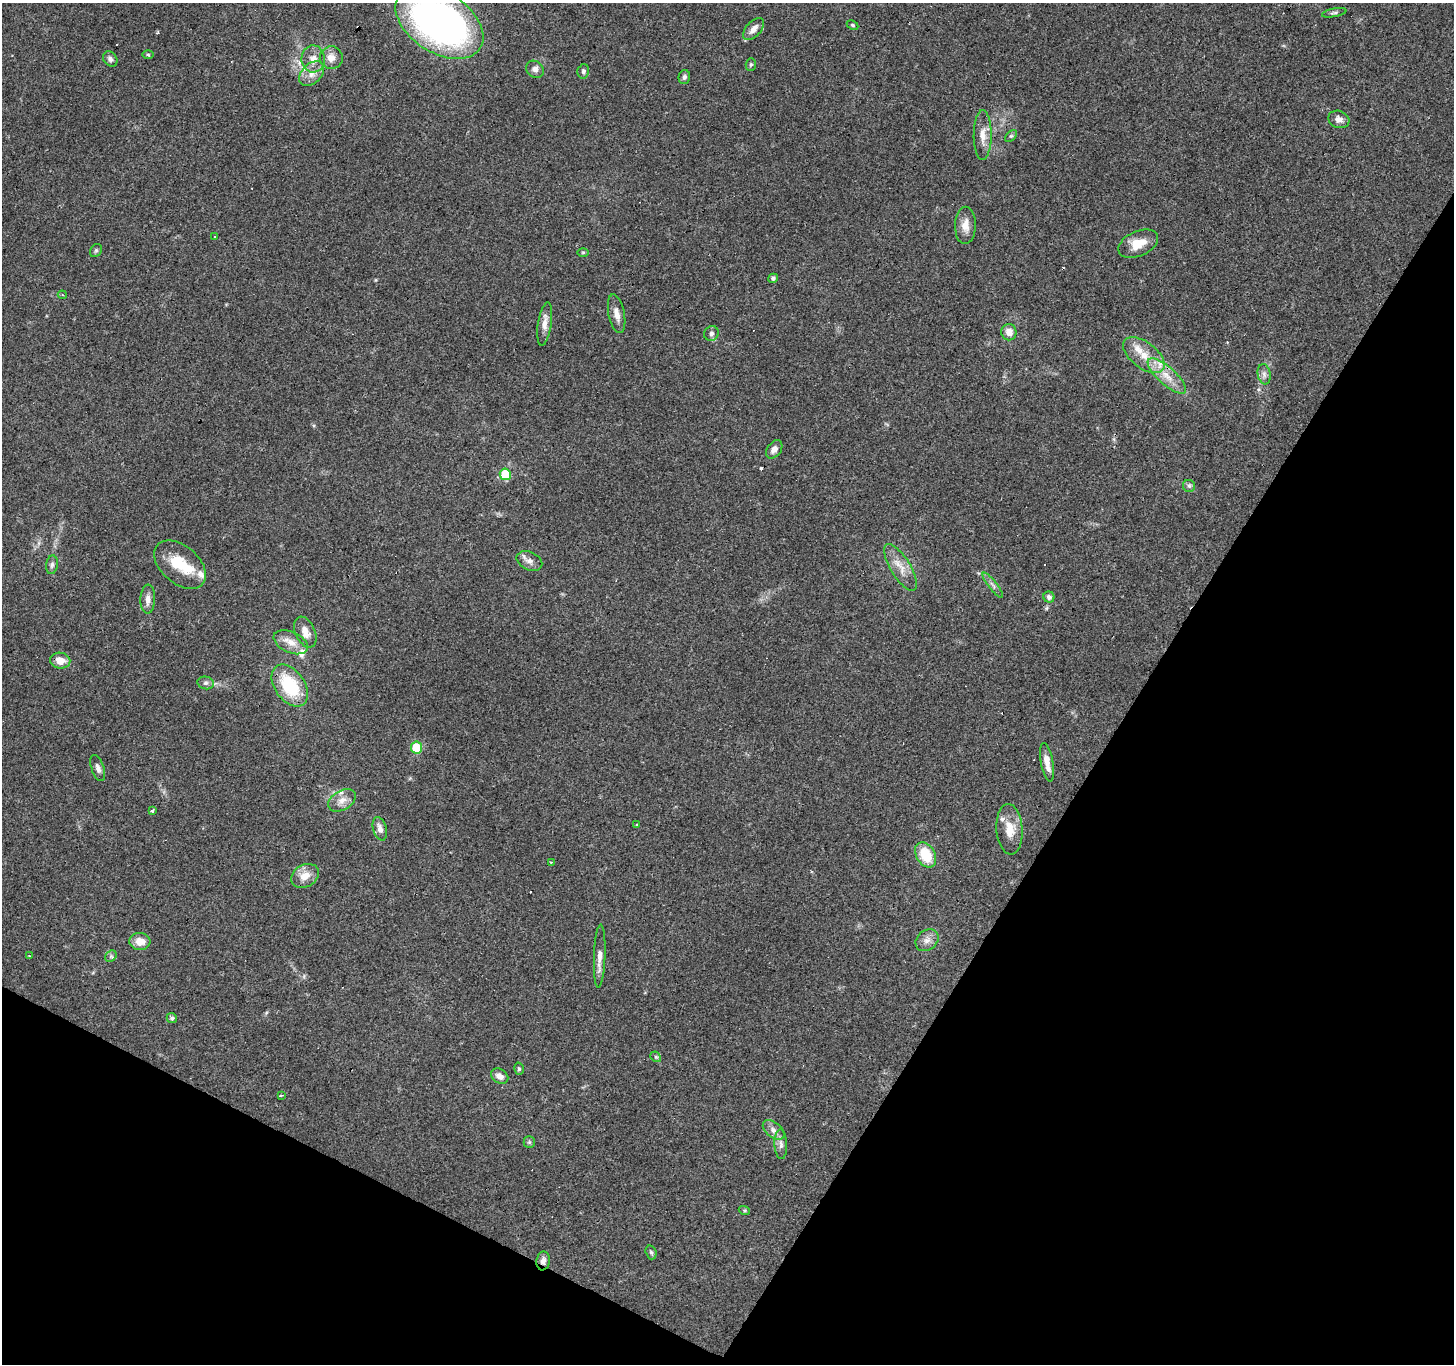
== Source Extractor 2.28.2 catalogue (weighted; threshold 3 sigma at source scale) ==
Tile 15 of 4 x 4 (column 3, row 4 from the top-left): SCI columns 2909-4360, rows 259-1620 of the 5812 x 5898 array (HDU 1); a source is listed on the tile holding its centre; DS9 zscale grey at full resolution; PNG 1456 x 1366 px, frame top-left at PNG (2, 3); each listed source drawn as its Kron ellipse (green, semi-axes under 4 px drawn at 4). Shown black and unused: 29% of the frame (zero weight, under 3 of 4 exposures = <1% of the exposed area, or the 3 px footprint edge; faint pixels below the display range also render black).
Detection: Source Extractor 2.28.2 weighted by HDU 2 'WHT'; one run over the whole footprint, this tile lists its part. Background 0.0596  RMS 0.0053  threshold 0.0237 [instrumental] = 3 sigma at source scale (4.5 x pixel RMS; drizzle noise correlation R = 1.50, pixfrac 1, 0.0396/0.0396 arcsec/px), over >= 5 px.
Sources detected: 89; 11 cosmic-ray / hot-pixel residue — neither listed nor drawn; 6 inside a brighter listed object's ellipse — not listed separately; the other 72 listed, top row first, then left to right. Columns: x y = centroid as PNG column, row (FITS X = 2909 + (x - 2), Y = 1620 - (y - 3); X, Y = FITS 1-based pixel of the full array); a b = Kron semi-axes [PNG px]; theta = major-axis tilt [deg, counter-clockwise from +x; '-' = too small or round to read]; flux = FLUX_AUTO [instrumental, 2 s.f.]
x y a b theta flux
1334 13 12 3 11 1.2
439 22 49 30 -33 230
852 25 6 4 -27 0.74
753 29 13 7 48 3.8
148 55 6 4 -2 0.62
331 58 11 11 - 4.5
110 59 8 6 -51 1.7
313 59 13 11 -88 5.3
751 64 6 5 - 0.83
535 69 9 8 - 2.4
583 71 7 6 - 1.3
312 73 14 10 45 5.2
684 77 7 5 74 1.4
1339 119 11 8 -19 3.2
983 135 25 9 90 6.2
1011 136 7 4 44 0.9
965 225 18 10 89 5.7
214 237 3 3 - 0.88
1138 244 21 12 25 9.2
96 250 7 5 54 0.92
583 252 6 4 0 0.72
773 278 5 4 - 1.4
62 295 4 3 - 0.58
617 314 20 8 -79 4.5
545 324 22 6 81 4.4
1009 332 8 7 - 4.9
711 333 8 7 - 1.6
1144 355 24 13 -38 11
1264 374 10 6 -80 2.2
1167 376 24 9 -42 8.7
774 449 10 7 52 2.7
505 474 6 5 - 20
1189 486 6 6 - 1.2
529 561 13 9 -25 3.2
52 565 9 5 81 1.5
180 565 30 18 -40 18
901 567 26 10 -58 7.2
993 585 15 2 -52 1.4
1049 597 6 5 - 1.8
148 599 14 7 88 3.4
305 632 16 10 -66 5.1
291 642 18 10 -24 6.1
60 661 10 8 -9 5.7
206 683 8 6 -13 1.5
290 686 23 15 -55 27
417 748 6 5 - 25
1047 762 19 6 -79 5.3
98 768 13 6 -72 2.3
342 800 15 9 31 4.7
152 811 4 3 - 3.1
637 825 3 3 - 1.2
380 829 12 7 -74 3.1
1009 829 25 13 -86 8.9
926 855 13 9 -59 16
551 863 3 2 - 0.76
305 876 14 11 30 6.5
927 940 12 9 40 3.6
140 941 10 8 -5 6.1
30 956 3 2 - 0.73
111 956 6 5 - 0.94
600 956 32 5 88 4.3
172 1018 5 5 - 1.3
656 1057 6 4 -43 0.83
519 1069 6 4 -75 0.85
500 1076 9 7 -33 3.1
281 1096 3 3 - 1.6
774 1130 12 7 -38 3.1
529 1142 6 6 - 0.89
781 1144 15 6 -87 2.7
744 1210 5 3 - 0.63
651 1252 7 5 -72 1.1
543 1261 9 6 81 2.8
Overlapping masked pixels (flux is a lower limit): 2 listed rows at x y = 439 22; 543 1261
Isophote crosses this tile's border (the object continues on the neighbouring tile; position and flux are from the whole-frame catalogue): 1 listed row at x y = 439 22